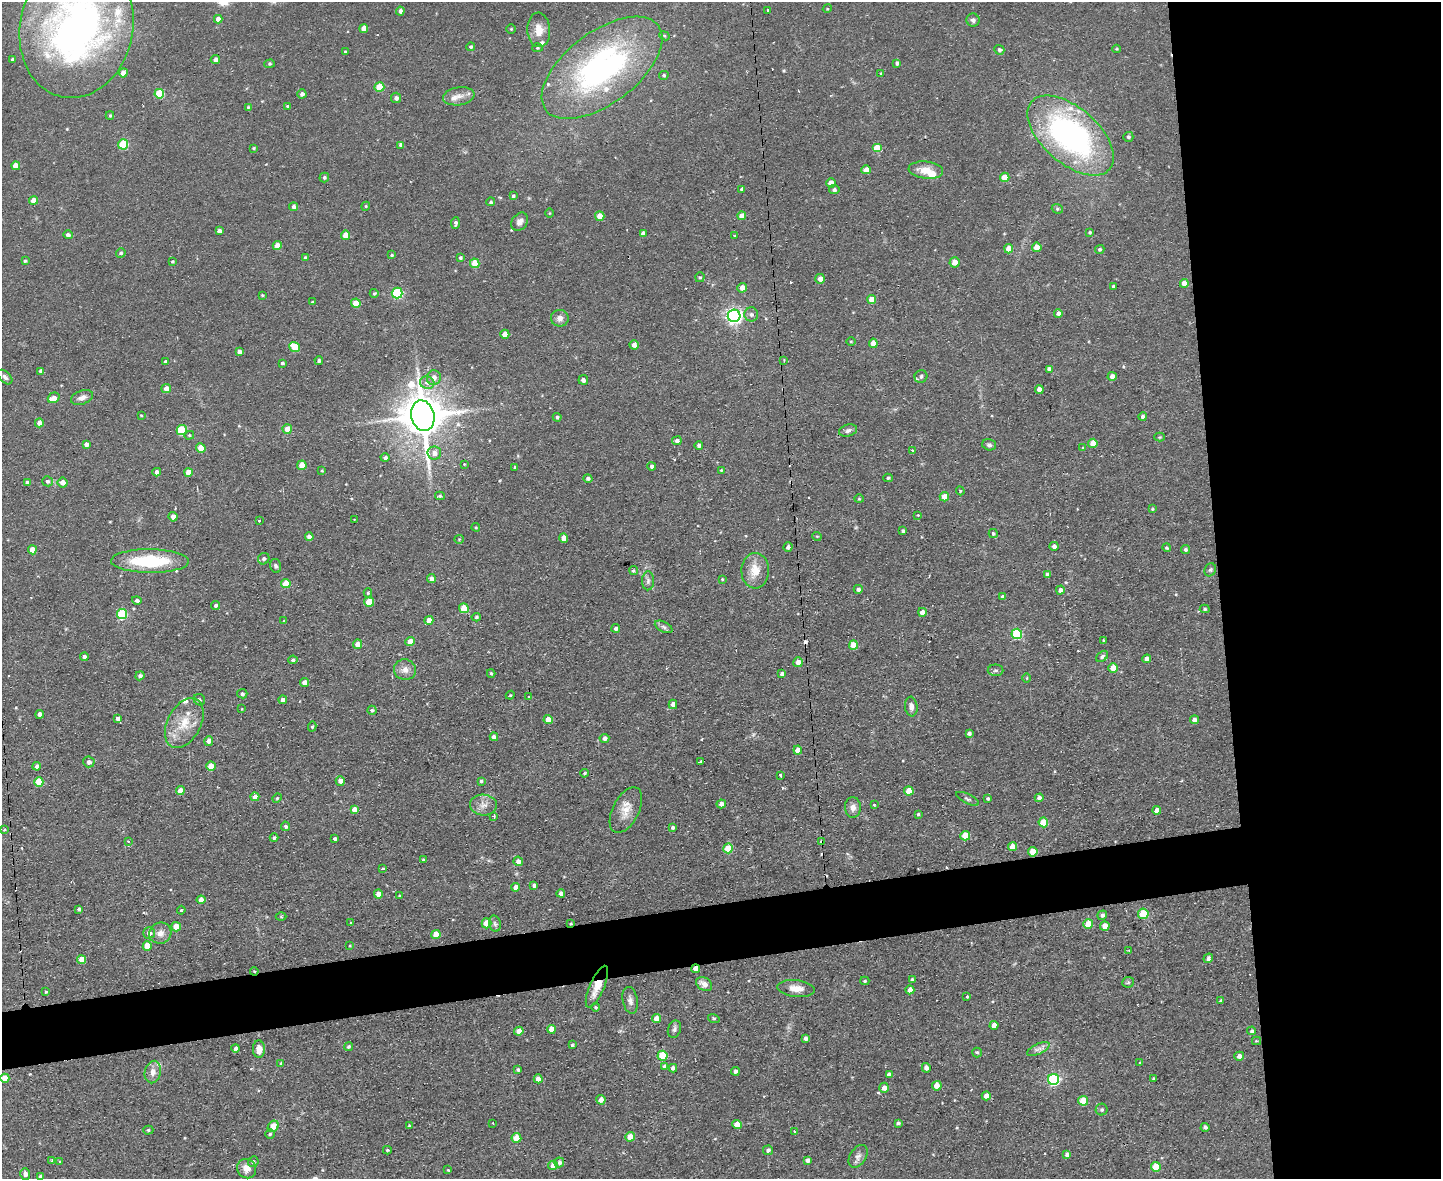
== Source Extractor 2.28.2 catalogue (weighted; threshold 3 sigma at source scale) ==
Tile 6 of 3 x 4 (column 3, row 2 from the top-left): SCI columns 3116-4554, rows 2354-3530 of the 4684 x 4706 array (HDU 1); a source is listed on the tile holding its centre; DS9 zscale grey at full resolution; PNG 1443 x 1181 px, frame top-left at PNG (2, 2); each listed source drawn as its Kron ellipse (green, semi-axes under 4 px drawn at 4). Shown black and unused: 20% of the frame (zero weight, under 2 of 3 exposures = <1% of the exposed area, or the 3 px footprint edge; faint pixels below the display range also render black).
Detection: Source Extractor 2.28.2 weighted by HDU 2 'WHT'; one run over the whole footprint, this tile lists its part. Background 0.0728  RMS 0.0067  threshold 0.0301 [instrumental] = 3 sigma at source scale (4.5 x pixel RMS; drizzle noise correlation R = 1.50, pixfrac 1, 0.05/0.05 arcsec/px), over >= 5 px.
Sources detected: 390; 7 cosmic-ray / hot-pixel residue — neither listed nor drawn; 11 inside a brighter listed object's ellipse — not listed separately; the other 372 listed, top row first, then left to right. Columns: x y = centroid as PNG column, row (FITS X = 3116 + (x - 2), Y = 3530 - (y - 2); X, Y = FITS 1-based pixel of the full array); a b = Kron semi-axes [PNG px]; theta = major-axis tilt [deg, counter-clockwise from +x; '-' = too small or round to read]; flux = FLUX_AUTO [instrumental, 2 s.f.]
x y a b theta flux
827 9 4 3 - 0.61
767 10 3 3 - 3.3
400 11 4 4 - 2.3
218 19 4 4 - 4.3
973 20 6 6 - 2
76 27 72 56 79 330
364 28 4 4 - 6.8
511 29 5 5 - 0.85
539 30 17 11 -86 8.8
664 36 5 4 - 0.95
471 47 4 4 - 1.2
537 48 5 4 - 0.88
1117 49 4 3 - 0.65
999 50 5 4 - 1.5
345 52 4 3 - 1.3
12 59 3 3 - 1.2
215 59 4 4 - 2.9
897 63 4 4 - 1.9
270 64 5 4 - 0.9
602 68 70 36 37 180
123 73 4 4 - 7.5
881 74 4 3 - 0.74
664 75 5 4 - 1.1
379 87 5 5 - 20
159 94 5 5 - 30
302 94 4 4 - 2.3
459 96 15 9 10 5.6
396 98 5 5 - 2.1
288 106 4 3 - 1.7
248 107 4 4 - 0.63
110 116 4 3 - 1.1
1071 135 52 28 -41 190
1128 137 5 5 - 1.5
123 144 5 5 - 31
401 145 4 4 - 2.6
254 148 4 3 - 0.86
877 148 5 4 - 14
16 166 4 4 - 9.8
866 170 4 4 - 5.9
926 170 17 8 -6 8.9
324 177 5 5 - 1.3
1005 177 5 4 - 12
831 183 4 4 - 6.3
742 189 4 3 - 1.8
834 190 5 4 - 1.8
513 196 4 3 - 1.5
33 201 4 4 - 7.6
491 202 4 4 - 1
294 206 4 4 - 2.1
366 206 4 3 - 0.6
1057 209 6 4 -20 1
549 213 5 3 - 0.6
600 216 4 4 - 8.4
742 216 4 4 - 6.4
520 222 10 7 52 3.4
455 223 6 4 86 1.9
219 231 4 4 - 2.7
1090 232 4 3 - 1
643 233 4 4 - 2.5
68 235 4 4 - 2.1
345 235 4 4 - 7.9
735 236 4 3 - 0.69
277 246 4 4 - 9
1037 247 5 4 - 8.3
1009 249 5 4 - 8.5
1100 249 5 4 - 1.3
121 253 5 4 - 1.1
392 255 4 3 - 0.66
305 258 3 3 - 1.2
460 258 3 3 - 1.2
25 261 3 3 - 1.1
172 262 3 3 - 0.81
954 262 5 5 - 5.5
475 263 5 4 - 16
700 277 5 4 - 1
820 279 5 5 - 4.6
1184 283 4 4 - 5.3
1113 286 3 3 - 1.2
742 288 5 5 - 4.3
374 293 4 4 - 1.2
397 293 5 5 - 59
262 295 4 3 - 0.57
871 299 4 4 - 7.3
312 302 3 3 - 0.7
356 303 4 4 - 11
1058 313 4 4 - 2.6
751 314 7 7 - 2
734 316 6 6 - 230
560 318 9 8 - 3.7
505 334 4 4 - 6.4
851 341 5 3 - 0.62
873 343 4 4 - 6.7
634 345 4 4 - 3.4
295 347 5 4 - 20
239 352 4 4 - 3.4
784 360 3 3 - 0.58
319 361 4 4 - 1.3
165 362 4 4 - 2.1
282 363 3 3 - 1.3
1049 369 4 4 - 3.3
41 371 4 4 - 2.7
921 376 6 6 - 2
1112 376 4 4 - 4.9
5 377 9 5 -44 2
434 378 7 7 - 4.6
583 380 5 4 - 2.5
427 383 7 6 - 3.7
166 388 5 4 - 4.5
1039 389 4 4 - 4.8
82 397 11 6 19 3.9
54 398 6 5 - 5.2
141 415 3 2 - 0.58
423 416 15 11 -75 2600
1143 416 4 4 - 1.6
557 417 4 4 - 1.4
39 423 4 4 - 4.1
287 429 5 4 - 7
182 430 5 5 - 32
848 430 9 6 18 2.4
189 435 5 4 - 0.9
1159 437 5 4 - 0.76
677 441 4 4 - 2
1093 443 4 4 - 8.1
86 444 4 4 - 2.6
699 445 4 4 - 1.8
989 445 7 5 -16 1.7
201 448 4 4 - 10
1083 448 4 4 - 0.65
913 451 3 3 - 0.95
434 453 7 6 - 4.1
385 458 4 4 - 1.9
464 464 3 3 - 0.67
302 465 4 4 - 9.3
652 466 4 4 - 1.5
515 467 3 3 - 1
721 470 4 3 - 0.76
322 471 3 3 - 0.62
157 472 4 4 - 3.2
188 472 4 4 - 6.7
588 478 5 4 - 1.8
888 478 4 4 - 1.1
47 481 5 5 - 1.7
63 482 5 5 - 4.8
27 483 4 4 - 3.3
960 491 4 4 - 0.68
440 496 5 4 - 1
944 497 4 4 - 7
859 499 4 4 - 0.81
1152 509 3 3 - 0.65
918 515 3 3 - 0.85
173 517 4 4 - 3.8
354 519 2 2 - 0.57
259 521 3 3 - 1.5
476 527 4 3 - 0.7
903 531 4 3 - 1.5
993 533 5 4 - 1.1
817 536 5 3 - 0.57
309 537 4 4 - 4.2
564 538 4 4 - 5.3
459 539 4 4 - 0.69
1054 546 4 4 - 2.6
788 547 5 4 - 2
1167 548 4 4 - 0.98
32 550 4 4 - 7.8
1185 550 5 4 - 1.4
264 559 6 5 - 2.2
150 561 39 12 0 44
276 566 7 5 -76 1.4
1210 570 7 5 61 1.4
633 571 4 4 - 1
755 571 18 13 87 12
1048 574 4 4 - 3.2
431 579 4 4 - 2.5
722 579 3 3 - 0.61
648 581 9 6 89 2.2
286 584 5 4 - 14
858 589 4 4 - 2.4
1060 590 4 4 - 2.7
368 593 4 4 - 0.89
1003 597 4 3 - 1.6
137 600 5 4 - 1.8
369 602 5 4 - 14
215 605 4 4 - 1.4
464 608 5 4 - 16
1205 609 5 4 - 1.1
922 612 4 4 - 5.1
122 614 5 5 - 40
476 617 4 4 - 1.1
429 620 4 4 - 5.5
283 621 3 2 - 0.4
664 627 9 5 -28 1.9
616 628 4 4 - 2
1017 634 5 5 - 47
1104 640 3 3 - 0.87
410 642 4 4 - 7.8
357 644 5 4 - 6.5
853 645 5 4 - 10
1102 656 7 4 42 1.4
84 657 4 4 - 2
1147 659 4 4 - 4.7
293 660 5 4 - 1.3
798 662 5 5 - 4.9
1113 668 5 5 - 8.7
405 670 11 10 - 4.9
995 670 8 5 1 1.5
491 673 4 3 - 0.96
782 674 4 4 - 2.4
140 676 4 4 - 1.8
1027 678 4 3 - 0.55
304 683 4 4 - 4.6
242 694 5 4 - 1.4
510 695 4 4 - 0.78
529 697 3 2 - 1.3
199 700 6 5 - 1.7
283 700 4 4 - 4.2
673 704 5 4 - 3.4
911 706 10 6 -84 3.3
242 709 4 2 - 0.41
372 710 4 4 - 1.2
40 714 4 4 - 3.5
118 719 4 4 - 2.7
548 720 4 4 - 6.1
1194 720 4 4 - 3.5
184 723 27 16 62 17
312 727 5 4 - 1
969 733 4 3 - 1.8
494 737 4 4 - 3
604 738 5 4 - 2.9
209 741 5 4 - 3.5
798 750 4 4 - 6.5
89 762 5 5 - 3.1
701 762 4 3 - 2.3
37 766 4 4 - 2.8
211 766 4 4 - 11
584 773 4 3 - 0.79
780 775 3 3 - 1.3
340 781 5 4 - 3.8
481 781 4 4 - 1.1
39 782 5 4 - 15
180 791 4 4 - 5.7
909 791 4 4 - 11
255 797 4 4 - 3.6
277 798 5 4 - 0.8
988 798 3 3 - 1.3
1039 798 4 4 - 2.3
967 799 12 4 -27 2
721 804 5 4 - 3.2
483 805 13 10 -3 5.7
874 805 3 2 - 0.5
853 807 10 8 -87 3.8
354 810 4 4 - 5.5
626 810 25 13 63 10
1157 810 4 4 - 5.4
918 814 3 3 - 0.81
494 816 4 3 - 1.1
1043 822 5 5 - 16
286 826 5 4 - 1.6
672 827 4 3 - 1.1
4 830 4 3 - 0.73
965 836 5 5 - 18
274 838 4 3 - 1.5
335 839 3 3 - 1.4
128 841 4 4 - 0.71
822 842 4 3 - 5.7
1012 847 4 4 - 9.3
728 848 5 5 - 15
1033 852 5 4 - 15
423 860 3 3 - 1.3
518 861 5 4 - 3.8
383 869 3 3 - 1.8
534 885 4 3 - 1.9
516 887 4 4 - 4.4
561 893 4 4 - 3
378 894 4 4 - 6
399 895 3 2 - 0.97
201 900 4 4 - 5.1
79 909 4 3 - 1.4
181 910 4 3 - 0.63
1143 914 5 5 - 26
1102 915 5 4 - 2
281 916 5 3 - 0.72
351 923 4 3 - 0.58
486 923 5 5 - 14
571 923 3 3 - 0.73
495 924 8 6 -74 1.8
1088 924 5 5 - 14
1105 926 4 4 - 9.2
176 927 4 4 - 11
149 933 5 5 - 5.1
160 933 11 10 - 4.8
436 934 4 4 - 9.5
147 946 4 4 - 11
350 946 3 2 - 0.48
1129 951 3 2 - 0.71
1208 958 5 4 - 1.9
81 959 4 4 - 9
696 969 4 4 - 4.6
254 971 4 3 - 0.7
912 980 4 3 - 1.4
865 981 4 4 - 0.91
1128 982 6 5 - 0.98
704 984 8 6 -31 4.7
597 987 22 7 67 10
796 989 19 8 -6 8
910 990 4 4 - 5.5
46 992 4 3 - 0.74
967 997 3 3 - 1.3
630 1000 14 7 -79 3.3
1221 1001 4 3 - 1.3
596 1007 4 4 - 1.2
714 1018 6 4 -19 0.9
656 1019 4 4 - 9
994 1025 4 4 - 5.3
551 1029 4 4 - 8
674 1029 9 6 70 1.8
519 1031 4 4 - 6
1252 1031 4 4 - 1.4
805 1038 4 4 - 2.2
1256 1041 4 4 - 0.74
572 1045 3 3 - 0.92
349 1046 4 4 - 1.2
236 1048 4 4 - 1.8
259 1049 8 6 -87 5.5
1038 1049 12 5 26 3
977 1052 5 4 - 1.4
663 1056 5 5 - 25
1239 1056 5 4 - 3.9
1140 1063 4 3 - 0.75
281 1064 4 3 - 1.1
664 1067 4 4 - 1.8
673 1068 4 4 - 2.7
926 1068 5 4 - 3.5
518 1070 3 3 - 1.2
735 1071 4 4 - 1.8
153 1072 11 8 77 5.3
889 1075 4 4 - 2.5
5 1078 4 4 - 10
538 1079 4 4 - 4.5
1054 1079 5 5 - 85
1154 1079 3 3 - 1.1
937 1086 5 4 - 5.9
884 1088 5 5 - 4.1
986 1096 4 4 - 4.6
601 1100 5 4 - 3.9
1083 1101 5 5 - 17
1102 1110 6 6 - 1.4
493 1123 3 2 - 1
898 1123 4 3 - 1.6
409 1125 4 3 - 0.64
737 1125 4 4 - 7
273 1126 6 5 - 10
1205 1127 4 4 - 1.8
148 1130 5 4 - 0.96
794 1131 3 2 - 1.3
270 1134 5 4 - 1
630 1137 5 4 - 8
516 1138 5 4 - 13
387 1150 4 4 - 0.9
768 1150 5 4 - 2
1067 1155 4 4 - 3.1
858 1156 12 8 58 3.4
52 1160 3 3 - 1.1
807 1160 4 4 - 2.3
60 1162 4 3 - 0.86
253 1162 5 5 - 1.3
559 1162 5 5 - 2.7
553 1165 5 4 - 6.6
1156 1167 5 4 - 16
247 1169 10 9 - 5.8
448 1170 4 3 - 0.53
25 1174 6 5 - 3
40 1177 4 4 - 1.9
Overlapping masked pixels (flux is a lower limit): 6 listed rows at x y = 822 842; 1033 852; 571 923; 696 969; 254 971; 597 987
Isophote crosses this tile's border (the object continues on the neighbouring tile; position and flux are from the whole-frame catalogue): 1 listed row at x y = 76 27